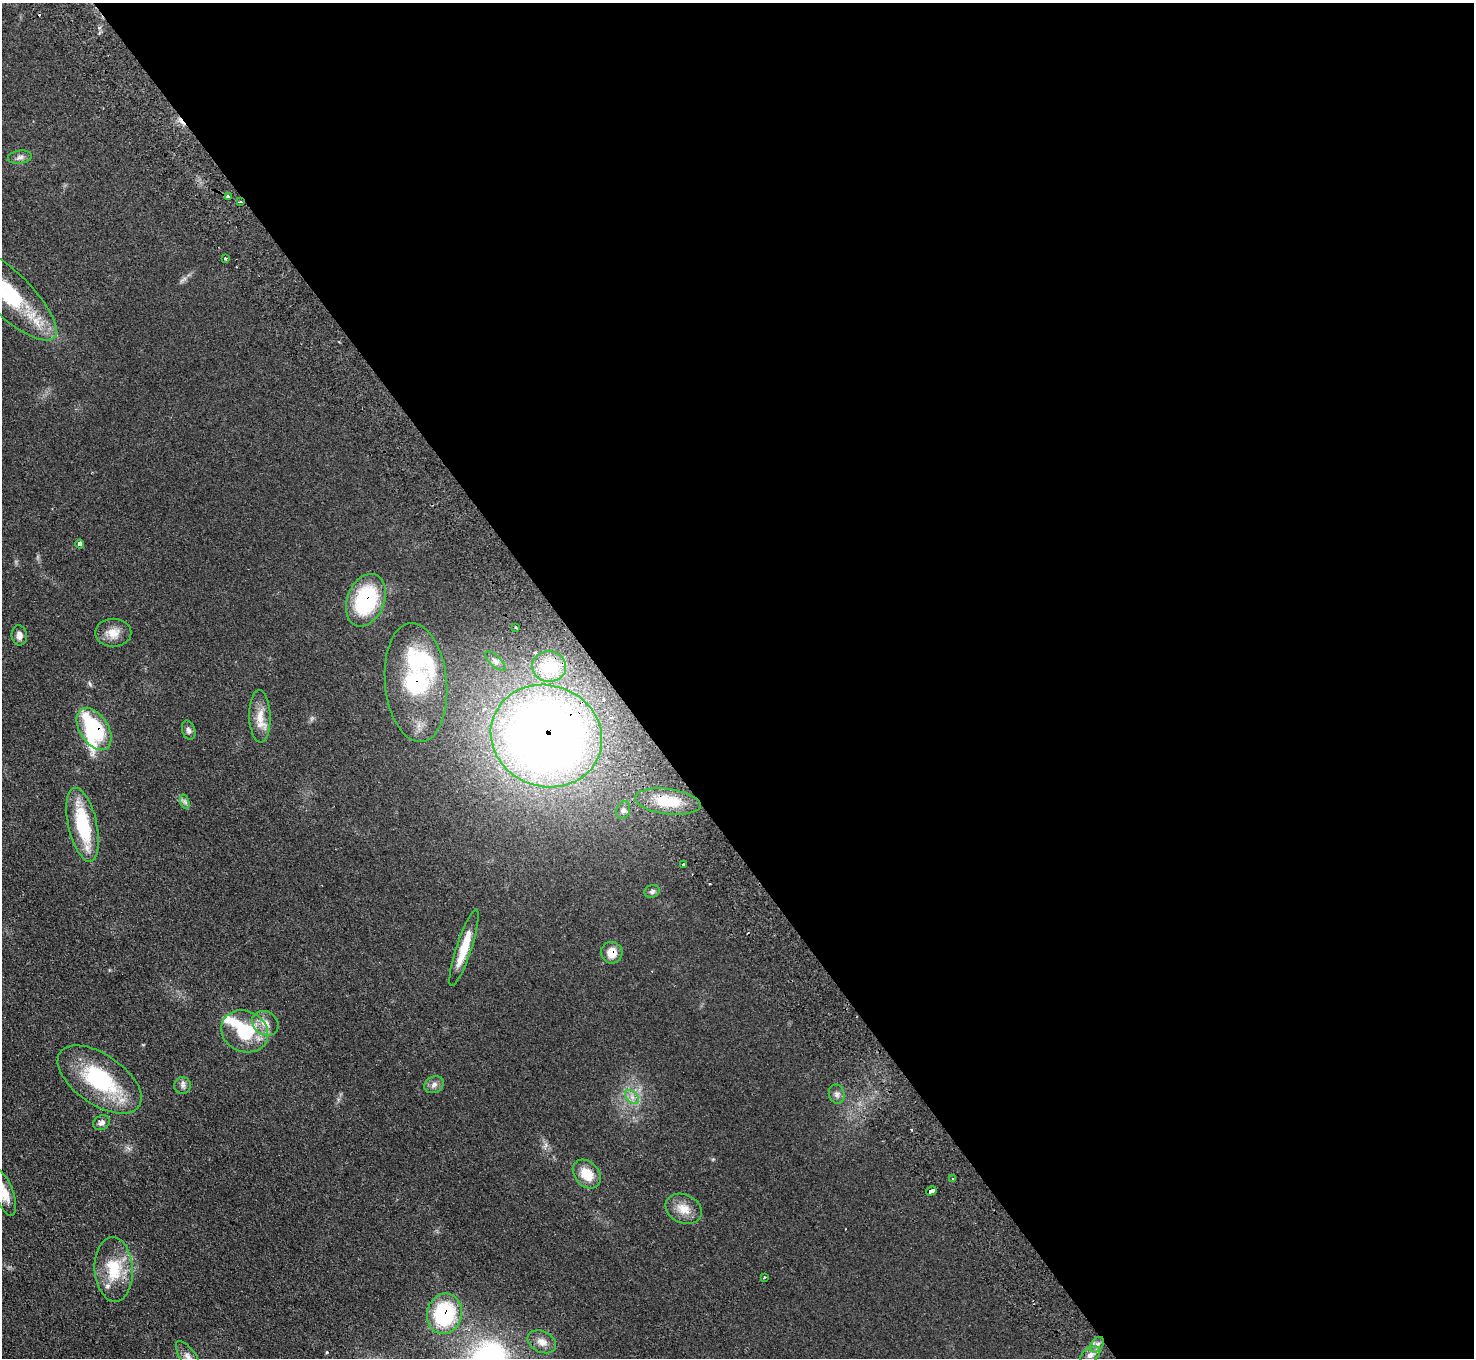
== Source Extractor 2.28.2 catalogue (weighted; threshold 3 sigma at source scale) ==
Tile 8 of 4 x 4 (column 4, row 2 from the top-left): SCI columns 4464-5935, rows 2907-4262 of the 5984 x 5950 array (HDU 1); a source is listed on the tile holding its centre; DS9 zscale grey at full resolution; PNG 1476 x 1360 px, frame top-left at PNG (2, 3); each listed source drawn as its Kron ellipse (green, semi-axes under 4 px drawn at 4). Shown black and unused: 59% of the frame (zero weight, under 2 of 3 exposures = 3% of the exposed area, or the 3 px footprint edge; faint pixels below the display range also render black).
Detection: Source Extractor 2.28.2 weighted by HDU 2 'WHT'; one run over the whole footprint, this tile lists its part. Background 0.0733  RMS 0.01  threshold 0.0457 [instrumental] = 3 sigma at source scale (4.5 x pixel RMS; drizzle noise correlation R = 1.50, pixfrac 1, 0.05/0.05 arcsec/px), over >= 5 px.
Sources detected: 54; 1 inside a brighter object's white glare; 3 cosmic-ray / hot-pixel residue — neither listed nor drawn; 5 inside a brighter listed object's ellipse — not listed separately; the other 45 listed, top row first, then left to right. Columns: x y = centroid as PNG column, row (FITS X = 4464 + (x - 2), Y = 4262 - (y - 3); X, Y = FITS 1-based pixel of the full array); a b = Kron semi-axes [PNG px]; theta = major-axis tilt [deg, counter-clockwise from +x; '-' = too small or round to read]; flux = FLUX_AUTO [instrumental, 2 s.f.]
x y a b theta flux
20 157 12 6 8 4.2
228 196 3 3 - 8.4
240 202 3 3 - 6.7
225 258 3 3 - 2.1
6 292 66 22 -43 98
80 544 4 4 - 14
366 600 27 18 69 82
516 627 3 2 - 0.93
113 633 18 14 0 12
19 635 10 7 -82 5.5
495 661 13 5 -42 3.5
549 666 17 15 1 35
416 683 60 31 -84 120
260 716 26 10 -88 14
94 729 23 14 -57 100
189 730 10 6 -72 3.1
546 736 56 50 -20 990
185 802 7 4 -72 2.3
668 802 33 12 -7 29
623 810 9 6 71 3.1
82 825 37 14 -77 60
683 864 3 3 - 1.7
652 891 8 6 20 2.7
464 948 40 7 72 25
612 953 11 10 - 13
265 1023 14 11 -32 9.5
245 1031 24 20 -25 57
100 1079 48 25 -35 88
434 1085 10 8 29 4.5
182 1086 8 8 - 3.4
837 1094 10 8 -75 3.6
632 1097 8 5 -45 3.6
101 1123 9 7 31 3.8
587 1174 16 12 -48 18
953 1178 3 2 - 0.85
931 1191 5 3 - 11
4 1193 24 9 -71 14
684 1209 19 14 -25 14
114 1269 32 19 -87 36
764 1277 3 2 - 1.5
444 1314 20 17 77 81
542 1342 15 10 -25 8
1097 1345 9 5 53 3.8
1090 1355 11 7 36 5.4
188 1357 19 8 -56 7.7
Overlapping masked pixels (flux is a lower limit): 9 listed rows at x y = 240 202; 366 600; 416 683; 94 729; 546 736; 668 802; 612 953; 931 1191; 444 1314
Isophote crosses this tile's border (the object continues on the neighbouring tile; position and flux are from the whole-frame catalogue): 3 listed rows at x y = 6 292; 4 1193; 188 1357